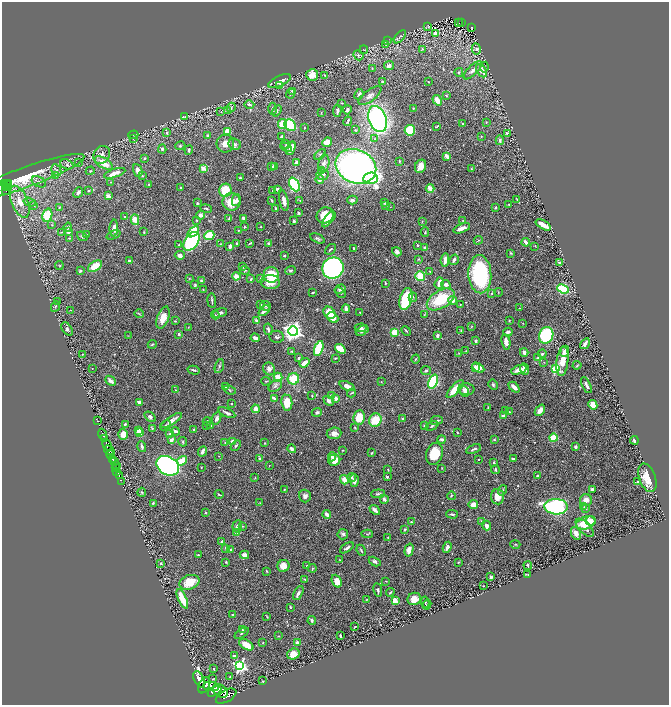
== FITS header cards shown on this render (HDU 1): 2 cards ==
NAXIS1  =                 1333
NAXIS2  =                 1405

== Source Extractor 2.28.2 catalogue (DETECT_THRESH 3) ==
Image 1333 x 1405 px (HDU 1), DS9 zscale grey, zoomed out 1/2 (1 PNG px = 2 x 2 image px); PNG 671 x 707 px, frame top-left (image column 1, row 1405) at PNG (2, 2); each listed source drawn as its Kron ellipse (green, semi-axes under 4 px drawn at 4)
Background 0.7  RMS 0.018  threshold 0.0544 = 3 sigma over >= 5 px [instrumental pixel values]
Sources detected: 623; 35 cannot appear on this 1/2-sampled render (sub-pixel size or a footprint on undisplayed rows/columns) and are neither listed nor drawn; of the other 588, the 500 brightest by FLUX_AUTO listed and drawn (88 fainter detections omitted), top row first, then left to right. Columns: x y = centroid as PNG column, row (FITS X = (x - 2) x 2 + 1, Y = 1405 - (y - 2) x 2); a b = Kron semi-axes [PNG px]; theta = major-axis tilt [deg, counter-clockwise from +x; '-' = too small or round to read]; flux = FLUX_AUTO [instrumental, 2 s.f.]
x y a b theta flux
459 23 2 1 - 11
462 23 4 2 - 67
428 27 3 2 - 2.2
472 28 3 2 - 50
435 34 4 3 - 13
400 37 8 3 50 5.5
388 41 4 2 - 2.4
386 45 2 2 - 2.7
422 49 3 3 - 2.4
476 49 6 4 -77 8
364 50 4 2 - 2.9
358 55 5 4 - 7.8
389 66 5 4 - 8.9
484 67 5 3 - 4.2
372 68 3 2 - 2.4
473 70 12 5 46 19
481 71 7 5 -57 28
459 72 4 3 - 3.4
312 75 6 6 - 47
325 75 3 2 - 2
280 81 12 5 25 31
382 81 4 3 - 3.3
428 82 2 2 - 2.1
279 85 3 3 - 2.7
292 91 3 3 - 3.6
290 94 5 4 - 5.6
359 94 5 4 - 9.9
370 96 14 5 37 18
446 96 3 3 - 4
437 100 5 4 - 30
342 103 3 2 - 1.9
249 105 5 3 - 6.4
231 108 5 2 - 3.5
413 108 2 2 - 2.8
272 109 6 3 -90 5.8
228 110 3 2 - 2.1
347 110 4 3 - 8.1
276 111 6 4 57 7.4
337 111 6 3 86 9.3
221 112 3 3 - 2.1
321 113 3 2 - 1.9
185 117 4 3 - 3.6
377 119 13 9 -71 940
348 121 5 2 - 4.5
486 122 3 3 - 3
282 124 5 4 - 56
463 124 2 2 - 8.4
290 125 6 5 - 260
437 126 4 2 - 2.7
304 128 2 2 - 2.2
355 130 4 3 - 3
410 130 5 5 - 120
227 131 4 4 - 48
167 132 3 3 - 7.5
507 133 3 3 - 5
133 135 5 2 - 2.3
208 135 3 3 - 7.5
281 136 4 2 - 6.4
481 136 3 2 - 1.9
134 138 4 3 - 3.1
375 139 4 3 - 2.9
500 140 5 3 - 9
327 142 5 4 - 27
225 144 9 8 - 29
235 144 6 5 - 12
286 144 5 3 - 3.9
180 146 5 4 - 5.5
286 147 6 3 -29 4.8
291 148 7 4 68 37
162 149 4 4 - 8.6
189 150 4 3 - 6.1
320 154 6 3 47 4.5
102 155 9 8 - 22
447 156 4 2 - 27
145 158 3 2 - 4
399 161 4 3 - 3.1
78 163 4 3 - 4.5
104 163 10 5 -32 54
296 163 4 3 - 13
324 163 9 5 78 13
67 164 7 5 -23 9.3
356 166 21 16 -23 1900
421 166 7 5 64 36
271 167 3 2 - 3.4
274 167 4 3 - 13
203 168 2 2 - 68
471 169 3 2 - 2
56 170 6 4 -63 9.1
138 170 6 4 -67 22
322 170 4 3 - 3.4
90 171 4 3 - 4.3
115 173 11 4 18 35
322 174 6 5 - 13
56 176 3 2 - 2
142 176 3 3 - 3.9
25 177 63 10 20 160
240 178 3 2 - 5.2
370 178 7 5 5 280
320 180 4 4 - 13
39 182 7 5 -26 11
110 182 3 3 - 2.2
4 183 3 2 - 84
9 183 3 1 - 34
7 184 2 1 - 120
149 184 4 3 - 2.6
294 184 7 4 -64 310
6 187 4 2 - 69
181 187 3 2 - 3
430 188 4 2 - 70
277 189 3 3 - 6.9
6 190 2 1 - 15
225 190 6 6 - 91
88 191 3 3 - 3.1
272 191 3 2 - 2.7
78 192 6 3 48 8.9
108 196 2 2 - 62
517 199 2 2 - 4.5
236 200 6 4 76 12
272 200 3 2 - 4.2
300 200 3 3 - 3.3
352 200 5 4 - 8.8
284 201 11 4 -77 21
20 202 17 8 -68 60
30 202 6 2 -19 4.6
231 202 9 9 - 59
384 202 3 3 - 4.1
197 203 2 2 - 4.5
509 204 2 2 - 2.6
34 205 3 3 - 3.4
386 205 4 3 - 4.7
59 207 4 3 - 3.5
390 207 3 2 - 1.9
496 207 3 2 - 6.4
276 208 3 2 - 3.7
206 209 6 3 -10 6
299 213 4 3 - 5.3
47 215 7 5 74 120
200 215 4 4 - 13
325 215 9 7 30 82
124 217 2 2 - 2.9
243 218 4 2 - 7.7
229 219 4 2 - 4.7
329 219 9 4 52 29
135 220 5 4 - 48
196 220 3 2 - 2.1
463 220 3 3 - 2.5
294 221 3 2 - 7.7
422 221 3 2 - 1.7
52 225 4 3 - 4.3
543 225 8 3 -30 61
68 227 5 3 - 8
244 227 3 2 - 2.7
260 227 3 2 - 2
114 228 8 4 86 24
462 228 9 3 19 22
238 230 3 3 - 2.6
62 232 4 2 - 2.4
68 232 4 3 - 12
144 232 3 2 - 2.7
193 232 7 4 42 110
425 232 5 3 - 3.9
86 235 4 3 - 4.4
113 235 7 4 21 7
209 235 5 3 - 130
82 236 5 4 - 6.2
69 238 3 3 - 2.7
317 238 8 3 -26 8.1
478 240 4 2 - 2.5
191 241 10 6 55 510
526 242 4 2 - 22
250 243 4 1 - 3.4
268 243 2 2 - 7.4
220 244 3 3 - 2.5
237 244 4 2 - 8.2
179 245 4 2 - 2.8
418 245 2 2 - 4.5
230 246 4 2 - 12
535 246 3 2 - 1.8
354 248 3 2 - 5.5
425 248 3 3 - 10
330 249 6 2 41 5
397 252 5 4 - 10
511 253 3 2 - 3.6
180 255 5 4 - 15
285 255 3 2 - 3.8
418 259 3 2 - 2.7
445 260 7 3 85 21
454 260 5 3 - 13
129 261 2 2 - 8.1
559 262 3 2 - 6.5
59 266 4 3 - 2.9
95 266 8 4 32 58
243 266 4 3 - 3.3
333 268 11 10 - 690
245 270 5 3 - 4.3
290 270 5 3 - 6.6
80 271 3 3 - 6.8
430 271 3 2 - 2.9
480 274 19 11 -86 380
271 275 8 7 - 110
236 276 4 4 - 27
420 276 5 5 - 100
189 278 3 2 - 2.3
251 279 4 3 - 4.1
261 279 4 3 - 4.5
201 281 3 3 - 4.2
270 282 9 7 -3 47
385 283 3 2 - 2.8
439 283 6 3 71 26
446 284 5 4 - 14
195 285 3 2 - 4.7
340 289 5 3 - 12
563 289 6 4 -22 270
203 290 4 1 - 2
313 292 4 2 - 3.1
340 292 6 3 -41 6.5
498 292 4 2 - 2.2
491 293 3 3 - 2.8
413 297 5 3 - 4.7
406 299 11 6 75 220
441 299 15 9 31 150
453 300 4 4 - 19
58 301 3 2 - 2.4
212 301 7 2 -84 5
261 304 3 2 - 5.3
460 304 2 2 - 2.2
55 306 5 4 - 5.6
265 306 5 4 - 6.8
519 308 2 2 - 2.1
346 309 4 3 - 17
71 310 3 2 - 1.7
264 310 6 3 43 21
360 312 3 2 - 2.6
220 313 7 4 18 12
329 313 7 5 -45 76
139 314 4 2 - 3.1
215 315 4 3 - 3.9
424 315 3 3 - 2.5
163 318 11 5 70 42
333 318 6 5 - 37
256 320 3 3 - 6.3
509 320 2 2 - 2.4
175 321 3 3 - 3.7
523 323 3 2 - 1.8
188 327 3 2 - 1.8
471 327 4 2 - 2.5
360 328 6 3 1 14
67 329 7 4 -54 8.4
268 329 6 3 -79 9.7
293 331 5 4 - 2300
362 331 7 4 31 13
406 331 5 2 - 3.4
461 331 3 2 - 3.7
394 332 3 3 - 130
508 332 5 3 - 8.9
179 334 2 2 - 7.9
437 335 4 3 - 7.9
546 335 8 7 - 310
128 336 3 3 - 2
277 337 7 6 - 11
255 338 4 3 - 13
476 341 3 2 - 6.1
506 342 8 4 -79 17
152 344 4 3 - 4.9
585 344 6 2 56 9.3
319 348 8 4 71 270
340 349 6 3 -37 76
292 351 3 3 - 4
466 351 2 2 - 1.8
565 351 5 4 - 25
524 352 4 3 - 9.5
458 353 3 2 - 1.9
83 354 2 1 - 2.1
542 354 4 3 - 7.2
299 358 3 3 - 5.7
335 358 3 2 - 2.6
537 358 4 3 - 3.6
416 359 5 2 - 3.3
562 361 15 6 83 51
544 362 3 2 - 1.9
304 363 5 3 - 33
577 365 4 2 - 3.4
219 366 7 3 73 5.3
92 368 2 2 - 2.1
476 368 4 3 - 21
478 368 6 4 -31 36
269 369 6 5 - 15
524 369 6 4 -70 21
556 369 3 3 - 290
193 370 6 2 -14 5.8
519 370 8 3 19 34
426 371 5 3 - 6.5
278 377 4 4 - 64
293 379 6 5 - 97
111 381 6 3 -44 15
266 381 5 3 - 3.4
381 382 3 2 - 1.9
433 382 7 4 67 340
493 385 5 4 - 5.2
586 385 8 3 -64 11
275 386 7 5 34 10
347 386 8 4 -23 22
226 387 3 3 - 5.9
514 387 6 3 -44 27
455 389 11 4 47 68
466 389 8 6 1 20
176 390 3 2 - 2.3
230 390 6 4 -21 4.8
465 392 6 4 -69 13
351 393 4 2 - 3.4
312 396 2 2 - 2.9
331 396 4 4 - 11
274 398 4 2 - 10
336 398 4 3 - 13
329 401 5 4 - 15
140 402 4 3 - 19
232 403 2 2 - 2.5
287 403 8 5 -84 64
593 405 5 4 - 41
488 407 3 2 - 3.2
256 409 4 4 - 32
505 410 3 2 - 2.3
540 410 6 4 51 26
317 412 5 4 - 6.6
509 412 3 2 - 2.6
227 413 9 3 -26 10
503 416 4 3 - 5.5
150 417 6 4 -35 8.6
359 417 7 5 84 68
217 418 7 4 67 14
402 419 2 2 - 18
172 420 12 4 33 23
375 420 7 6 - 89
436 420 6 3 8 7.8
97 421 3 2 - 21
207 421 4 4 - 4.4
125 424 2 2 - 4.5
165 425 6 3 40 3.5
206 425 4 2 - 1.8
211 426 3 3 - 3.3
424 426 3 3 - 2.3
432 426 7 3 28 4.7
355 428 3 2 - 2.6
152 429 3 3 - 2.7
194 429 3 2 - 3.6
138 431 3 3 - 30
175 431 4 3 - 11
457 432 3 2 - 2.4
140 433 4 3 - 26
334 433 7 6 - 22
102 434 6 2 -66 130
123 434 5 5 - 37
170 434 3 3 - 3.2
104 438 2 2 - 190
553 438 4 3 - 70
442 439 4 3 - 8.5
494 439 3 3 - 3.7
171 440 4 2 - 18
634 440 4 3 - 8.4
183 442 5 3 - 3.9
233 442 4 3 - 41
225 443 3 3 - 2.7
264 443 3 2 - 1.8
107 445 6 2 -70 450
236 445 6 3 45 5.7
142 446 5 3 - 8.8
575 447 2 2 - 15
292 449 4 3 - 9.9
473 449 8 3 21 7.2
109 450 5 2 - 130
343 450 2 2 - 2.1
202 451 5 3 - 13
372 453 4 2 - 4.3
434 454 11 8 72 86
110 455 4 2 - 33
219 456 3 2 - 1.9
332 457 4 3 - 9.5
112 459 4 3 - 70
260 459 4 3 - 5.5
479 459 2 1 - 1.9
513 459 3 2 - 9.1
334 460 6 5 - 51
182 461 5 3 - 76
115 462 4 3 - 43
494 463 3 3 - 5.6
269 465 2 2 - 2.3
116 466 4 2 - 21
168 466 12 9 -30 1200
201 467 3 2 - 1.8
116 468 2 1 - 18
442 468 3 2 - 2
495 469 4 3 - 7.6
388 470 2 2 - 3.2
117 471 3 3 - 140
119 476 4 2 - 180
537 476 2 2 - 4.3
352 477 4 2 - 3.3
387 477 2 2 - 11
255 478 3 2 - 2.1
647 478 15 8 -70 74
344 480 5 4 - 31
354 480 6 3 -89 25
121 482 4 2 - 37
638 482 4 3 - 3.2
284 489 3 2 - 2.5
592 489 2 2 - 10
502 490 5 3 - 6.1
142 492 4 3 - 3.3
219 494 4 2 - 3.6
378 494 7 3 5 5.8
305 496 6 6 - 13
451 496 4 2 - 3.8
497 497 7 6 - 34
384 499 4 3 - 10
586 500 6 6 - 27
153 503 2 2 - 2.6
260 503 3 2 - 1.9
473 505 4 4 - 23
556 507 11 8 -3 690
584 507 3 2 - 2.5
586 509 4 3 - 2.6
375 510 6 3 -40 14
206 513 3 2 - 2.5
327 514 4 3 - 21
452 514 6 2 -2 6.1
481 521 3 2 - 3.5
591 521 5 4 - 26
411 522 3 2 - 3.2
586 523 10 6 19 110
486 525 5 4 - 18
237 526 6 5 - 14
242 526 4 3 - 3.7
585 528 11 5 -45 19
405 529 2 2 - 3.7
237 533 4 4 - 26
576 533 7 5 -64 26
343 534 5 5 - 7.9
367 534 5 3 - 3.8
388 537 3 2 - 3
221 541 4 3 - 4.1
515 544 5 2 - 3
447 547 5 3 - 14
226 548 3 2 - 5.3
347 548 8 3 33 11
230 549 3 2 - 4
361 550 6 3 -65 5.1
409 550 6 4 75 23
198 555 4 3 - 3.4
244 555 5 3 - 15
340 560 4 3 - 3.3
226 562 3 2 - 4.6
375 562 6 3 -28 9.3
458 562 3 2 - 2.2
161 564 3 3 - 3.6
528 565 4 2 - 5
283 566 6 6 - 35
307 566 2 2 - 3.5
312 568 4 2 - 3.9
267 571 4 2 - 2.4
528 574 3 3 - 2
491 577 3 2 - 7.8
305 579 4 3 - 3
337 581 7 4 -66 34
386 581 3 2 - 1.8
189 582 10 7 20 85
483 586 2 2 - 2.2
378 590 7 3 -81 7.8
390 592 5 2 - 2.9
298 593 8 4 63 11
182 599 10 3 -66 94
414 599 7 6 - 41
366 600 3 2 - 2.3
395 600 3 2 - 88
425 602 6 2 -82 4.6
427 605 5 3 - 6.1
290 607 4 2 - 4.3
233 615 3 2 - 3.8
267 617 3 3 - 2.3
312 620 4 3 - 8.2
355 627 3 1 - 2.2
242 630 3 3 - 3
242 633 8 3 34 5
278 636 4 2 - 2.2
340 636 3 2 - 5.9
263 643 3 2 - 2
297 643 3 2 - 12
246 645 8 4 -34 46
293 654 6 5 - 33
234 656 4 3 - 11
240 666 4 4 - 710
214 669 2 2 - 3
230 677 3 2 - 2.6
199 679 9 5 -63 1100
213 679 3 2 - 3.1
263 681 2 2 - 3
204 685 9 5 64 1100
211 686 8 4 -7 1800
214 691 7 4 31 2200
220 691 8 6 -36 1900
226 696 11 6 29 1600
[88 fainter detections neither listed nor drawn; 35 sub-pixel or undisplayed-footprint detections neither listed nor drawn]